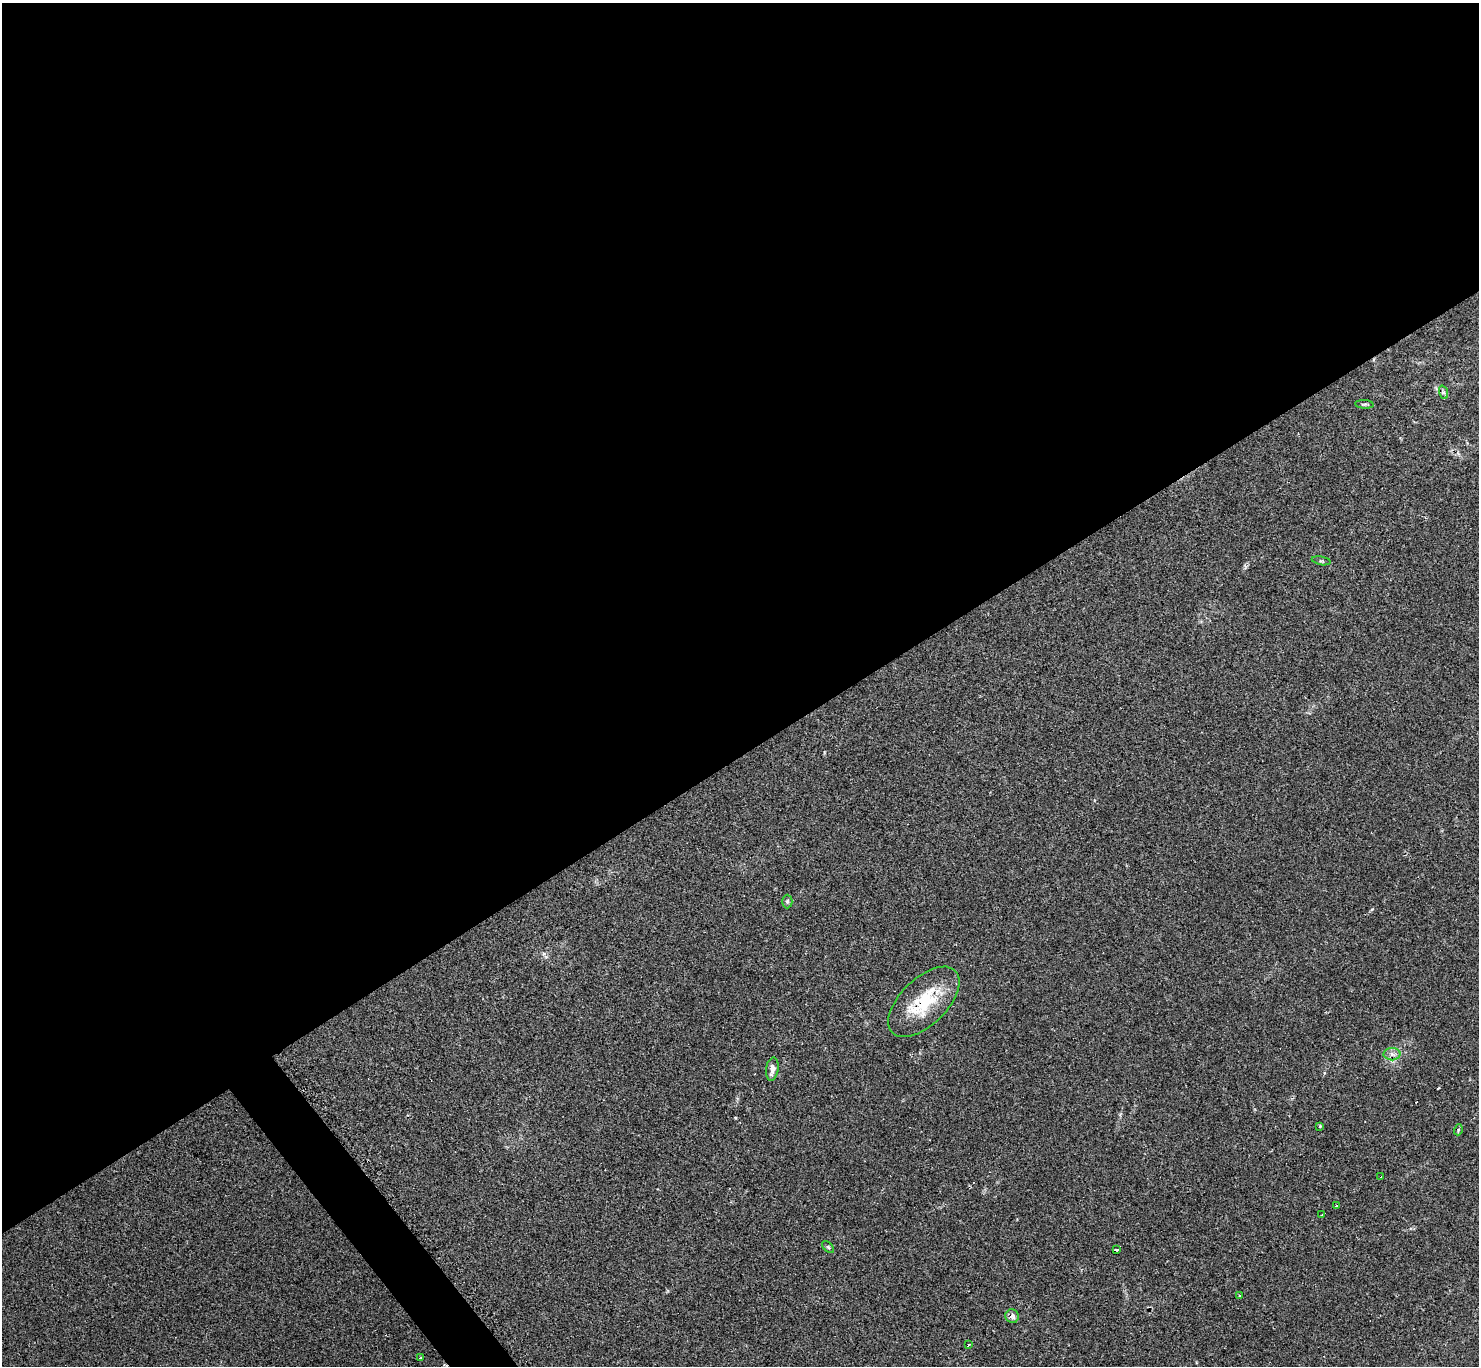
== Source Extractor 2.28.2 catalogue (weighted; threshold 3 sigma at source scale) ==
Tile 2 of 4 x 4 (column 2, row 1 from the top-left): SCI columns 1478-2954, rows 4243-5606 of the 5917 x 5907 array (HDU 1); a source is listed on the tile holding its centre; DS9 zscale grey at full resolution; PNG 1481 x 1368 px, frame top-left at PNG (2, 3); each listed source drawn as its Kron ellipse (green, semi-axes under 4 px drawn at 4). Shown black and unused: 56% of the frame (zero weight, under 2 of 3 exposures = <1% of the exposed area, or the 3 px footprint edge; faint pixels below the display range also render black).
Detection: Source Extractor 2.28.2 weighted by HDU 2 'WHT'; one run over the whole footprint, this tile lists its part. Background 0.0673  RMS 0.0062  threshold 0.0279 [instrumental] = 3 sigma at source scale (4.5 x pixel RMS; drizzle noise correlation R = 1.50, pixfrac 1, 0.05/0.05 arcsec/px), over >= 5 px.
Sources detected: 21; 3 cosmic-ray / hot-pixel residue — neither listed nor drawn; the other 18 listed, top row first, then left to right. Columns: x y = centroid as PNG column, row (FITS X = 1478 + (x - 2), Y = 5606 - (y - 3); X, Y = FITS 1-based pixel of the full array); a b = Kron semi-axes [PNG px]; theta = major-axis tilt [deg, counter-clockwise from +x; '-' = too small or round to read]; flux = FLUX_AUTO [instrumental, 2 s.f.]
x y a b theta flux
1443 392 7 4 -72 1.2
1364 404 9 3 -4 0.99
1321 561 9 3 -11 0.8
787 901 7 5 88 1
924 1002 44 23 44 32
1392 1054 8 6 1 2.7
772 1069 12 6 82 4.2
1320 1126 3 3 - 1.3
1458 1130 5 3 - 0.66
1381 1177 3 3 - 8.5
1336 1205 3 2 - 0.97
1322 1215 4 3 - 3
828 1247 7 4 -45 0.96
1116 1250 4 3 - 1.5
1239 1296 3 2 - 0.87
1012 1316 7 6 - 2.5
968 1345 3 3 - 2.6
421 1358 3 3 - 2.1
Overlapping masked pixels (flux is a lower limit): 3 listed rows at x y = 924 1002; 1392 1054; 1012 1316
Unlisted compact peaks at least as high as the median listed source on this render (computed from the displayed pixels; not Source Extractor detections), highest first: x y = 544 954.